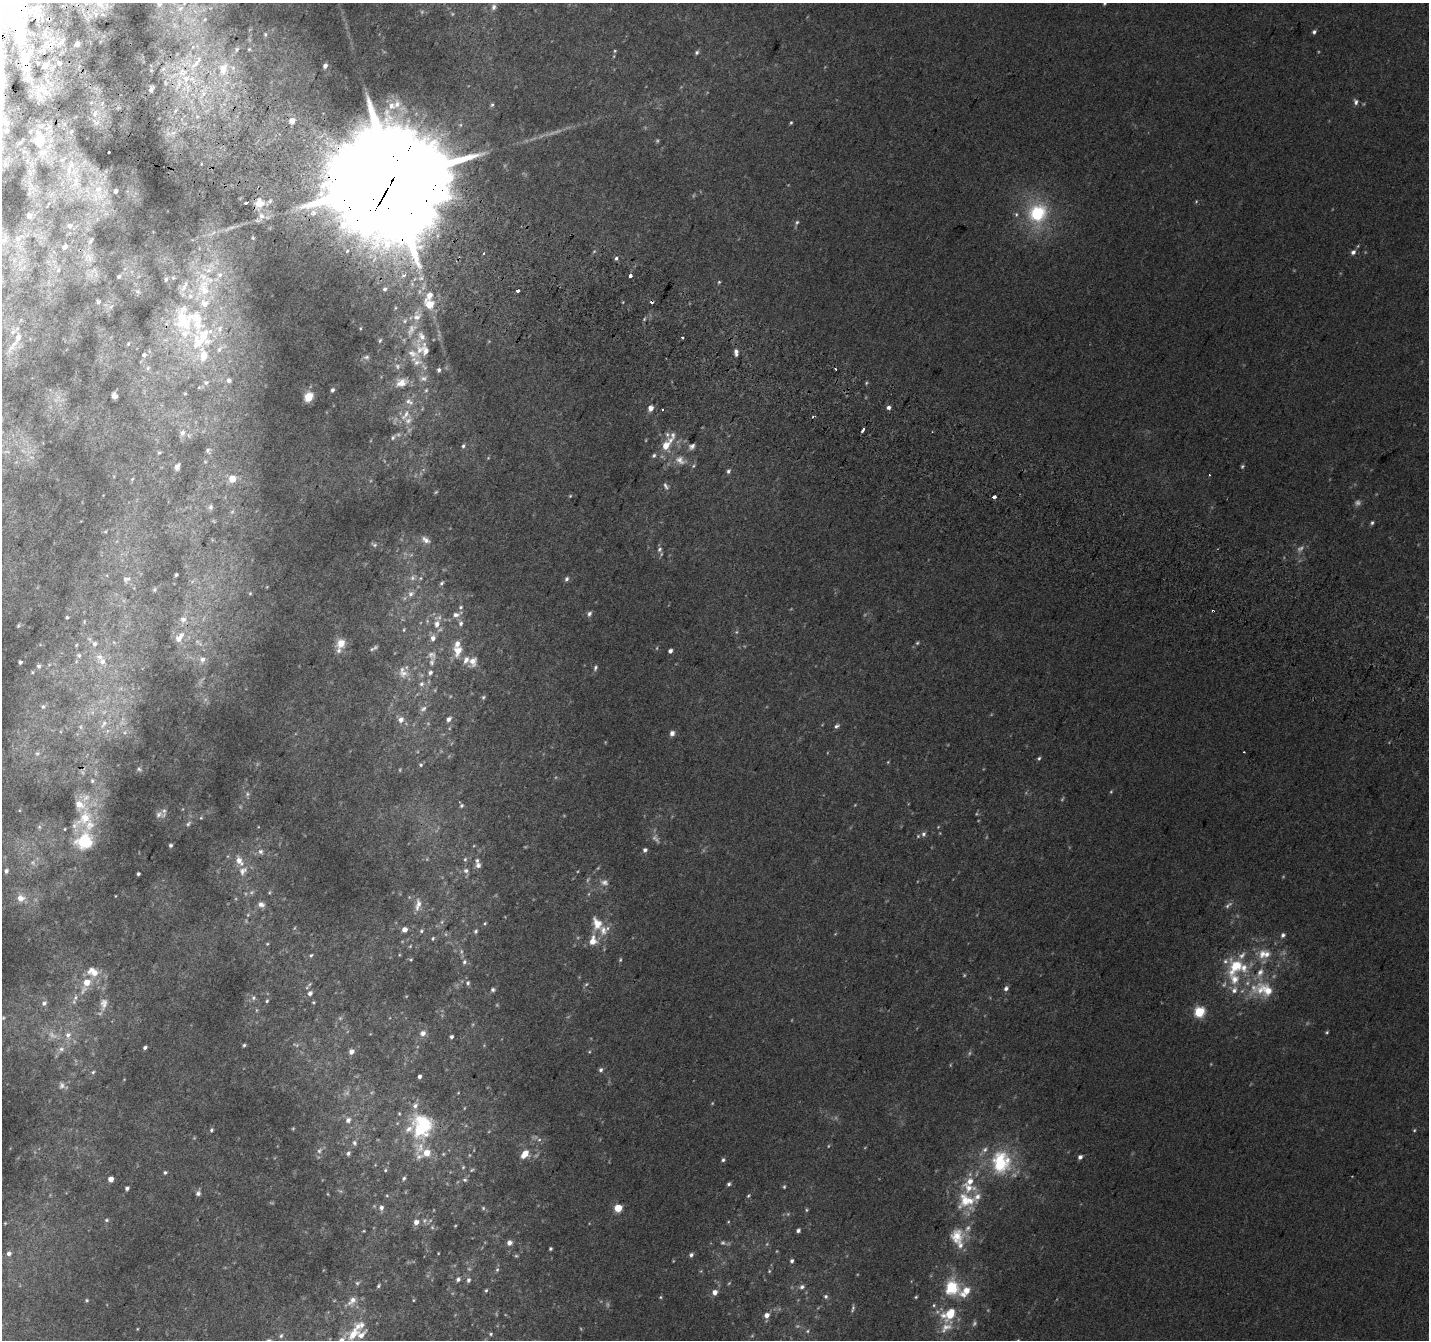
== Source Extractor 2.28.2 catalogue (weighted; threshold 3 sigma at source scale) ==
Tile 11 of 4 x 4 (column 3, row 3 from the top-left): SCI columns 2884-4310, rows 1646-2983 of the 5758 x 5899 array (HDU 1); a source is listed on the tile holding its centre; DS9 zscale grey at full resolution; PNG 1431 x 1342 px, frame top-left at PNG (2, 3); no overlay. Shown black and unused: <1% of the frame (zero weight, under 2 of 3 exposures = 2% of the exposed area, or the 3 px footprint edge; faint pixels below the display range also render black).
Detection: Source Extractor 2.28.2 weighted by HDU 2 'WHT'; one run over the whole footprint, this tile lists its part. Background 0.0817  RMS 0.014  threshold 0.0628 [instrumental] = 3 sigma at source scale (4.5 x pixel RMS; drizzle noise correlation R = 1.50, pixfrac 1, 0.0396/0.0396 arcsec/px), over >= 5 px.
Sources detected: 478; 99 too faint to see at this stretch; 1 cosmic-ray / hot-pixel residue — not listed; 68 inside a brighter listed object's ellipse — not listed separately; the other 310 listed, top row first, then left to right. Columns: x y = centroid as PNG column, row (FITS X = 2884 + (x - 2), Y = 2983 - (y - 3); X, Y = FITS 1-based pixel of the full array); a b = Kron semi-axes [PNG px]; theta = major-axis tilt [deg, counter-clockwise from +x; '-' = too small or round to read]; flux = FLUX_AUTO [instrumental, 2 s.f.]
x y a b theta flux
1105 3 5 5 - 2.4
100 4 13 10 -70 12
159 4 9 7 51 5
494 7 9 7 71 5.5
180 8 11 6 44 8.3
205 19 6 4 46 2.6
1314 32 4 4 - 3.3
265 34 6 5 - 2.3
77 44 4 4 - 10
193 47 6 6 - 4.5
236 49 8 7 - 4.2
249 49 4 4 - 1.7
615 51 5 4 - 1.5
697 52 6 5 - 3
196 62 33 8 54 36
59 63 3 3 - 4.5
325 66 5 4 - 5.7
223 68 22 15 76 40
163 69 7 4 18 2.9
165 83 9 3 -77 2.8
187 87 21 7 -71 24
151 89 5 3 - 5.5
203 93 13 7 -67 15
1356 102 8 6 -76 4.5
492 105 6 4 61 2.3
175 111 8 5 47 4.1
95 114 8 5 70 4.9
292 120 6 6 - 8.7
791 122 4 3 - 1.8
7 123 5 5 - 7.1
7 130 4 4 - 2.3
173 133 7 6 - 6.1
39 140 17 12 82 36
109 152 3 2 - 4.5
62 160 7 6 - 4.4
395 175 45 31 57 62000
76 182 29 14 85 47
98 189 15 13 72 30
115 191 5 4 - 5
29 193 6 3 20 1.4
246 203 3 3 - 7.8
259 203 10 9 - 19
313 213 9 7 28 6.9
1038 213 23 20 67 99
1016 214 6 5 - 2.8
29 215 5 5 - 7.2
261 216 9 7 -16 7.3
797 222 7 5 57 2.8
70 226 7 6 - 7.1
213 233 14 5 34 6.3
253 238 3 3 - 1.4
18 239 8 8 - 6.8
5 240 10 8 61 7.5
91 241 12 5 57 4.1
64 247 7 6 - 7.2
347 251 3 3 - 7.2
594 251 5 3 - 1.4
1353 252 7 6 - 5.1
483 253 3 2 - 2.8
88 257 15 12 -53 17
616 258 5 4 - 3.4
58 270 7 5 47 3.9
404 275 9 5 34 6.4
630 275 3 3 - 16
119 277 5 4 - 3.1
173 278 6 5 - 2.8
166 279 7 5 75 3
719 282 5 4 - 1.7
204 289 32 22 -75 86
385 289 7 6 - 4.8
138 291 7 6 - 3.6
518 291 3 3 - 24
98 302 5 5 - 3.1
429 304 11 9 -43 27
417 317 16 11 39 18
644 319 6 3 71 2
13 332 10 7 47 6.4
683 337 3 3 - 2.6
201 339 44 34 56 150
380 340 7 5 71 2.8
14 344 15 6 38 10
128 344 5 4 - 1.6
423 349 32 18 -44 44
736 352 8 5 -88 7.1
144 355 5 5 - 4
366 357 10 6 2 4.8
397 366 8 8 - 6.2
148 368 6 5 - 2.6
835 369 3 2 - 1.5
423 378 12 8 6 8.3
229 380 6 6 - 6.7
206 382 8 8 - 5.8
401 383 18 12 18 19
866 383 5 3 - 1.6
332 390 6 4 64 3.2
185 394 5 4 - 1.7
114 396 5 4 - 9.4
308 397 9 7 56 22
889 407 5 4 - 5.3
651 408 5 5 - 12
662 410 3 3 - 3.5
405 415 21 8 57 18
863 430 4 3 - 11
182 433 9 8 - 9.3
673 435 12 7 -88 7.2
393 437 8 5 48 3.3
463 446 6 4 79 2.8
666 446 11 8 65 20
692 446 8 6 39 5.5
208 451 8 6 -62 3.9
7 452 8 4 7 3
159 453 6 5 - 2.2
654 455 6 5 - 3
680 460 18 12 -27 19
177 467 8 5 70 6
728 471 7 5 65 3.3
1209 475 2 2 - 1.3
132 479 6 4 45 1.8
232 479 8 8 - 17
666 486 10 6 -60 4.4
994 497 4 3 - 18
210 507 8 7 - 4.5
1372 523 5 4 - 2.7
426 540 12 8 -31 8.3
374 545 8 5 -22 2.8
659 549 7 6 - 3.8
176 575 3 2 - 1.7
420 578 6 5 - 2.8
126 579 12 8 7 6.7
567 579 6 5 - 3.7
441 583 8 5 52 3.1
154 590 6 4 88 2
250 593 4 4 - 1.4
411 594 10 8 43 8.4
1213 611 3 2 - 2.7
589 614 7 6 - 4
456 615 14 7 21 9.9
67 617 3 3 - 1.6
183 620 8 8 - 6.9
84 622 6 3 73 1.5
461 623 7 6 - 5.3
437 624 12 9 78 14
18 626 5 3 - 1.6
404 630 6 4 71 1.7
179 638 12 7 55 13
433 638 7 6 - 8
198 643 16 5 -38 6.7
341 643 13 11 59 16
917 643 4 4 - 1.8
95 644 7 6 - 5.7
375 647 9 5 36 3.4
458 651 15 11 81 19
670 651 4 4 - 4.9
79 655 7 6 - 3.8
432 655 12 10 -40 8.1
99 657 11 10 - 11
202 659 9 8 - 8.6
473 661 13 10 66 12
20 662 4 4 - 4.5
39 666 6 6 - 3.6
595 668 8 5 69 3.5
32 672 5 4 - 1.6
404 673 15 12 -3 13
430 673 7 6 - 3.6
421 684 7 7 - 4.4
483 697 6 5 - 2.3
43 706 8 7 - 5
423 709 10 6 33 4.4
92 712 7 6 - 4.9
449 719 6 5 - 5
401 720 6 6 - 8.9
104 724 16 7 60 13
836 726 8 5 31 3.6
80 727 7 7 - 4.8
125 732 6 4 71 2.5
672 733 7 6 - 6
1244 752 3 2 - 1.2
37 753 8 7 - 5.2
1039 758 5 5 - 2.3
421 765 5 5 - 2.4
139 769 7 6 - 3
247 794 7 7 - 3.9
461 806 6 5 - 2.6
159 814 12 8 11 6.5
201 818 5 4 - 1.6
86 820 61 34 89 120
188 824 8 5 42 3.2
39 827 6 5 - 2.7
923 834 7 6 - 3.7
170 845 3 3 - 3.3
645 850 5 5 - 4.4
261 852 8 7 - 5.6
465 859 6 5 - 2.4
239 861 13 8 -56 14
33 863 9 8 - 5.6
478 865 7 6 - 5.5
6 871 5 4 - 3.8
466 871 8 7 - 5.1
138 874 3 3 - 2.8
604 882 12 9 -8 8.4
115 896 4 2 - 0.94
21 898 10 9 - 12
261 904 9 7 -24 7.2
418 905 19 8 79 11
1228 905 13 5 38 5
442 922 7 5 61 2.9
485 923 5 3 - 1.7
597 923 15 11 -72 23
405 930 5 5 - 9.3
421 931 6 5 - 2.4
476 931 6 5 - 2.7
1283 935 6 5 - 4.2
433 938 5 4 - 1.9
593 941 12 9 76 18
267 944 4 4 - 1.5
1262 954 17 10 68 18
311 955 6 4 70 2.3
411 960 5 3 - 1.6
464 962 6 6 - 3.6
1235 966 28 20 58 63
94 973 17 9 4 19
86 982 8 8 - 18
468 983 7 5 85 3.2
1006 988 6 5 - 4.7
493 990 6 5 - 3.1
1268 990 28 16 -47 35
310 993 7 6 - 6
75 997 10 6 71 6.2
253 998 8 7 - 4.4
267 1001 5 4 - 2.1
44 1003 8 7 - 5.6
104 1004 19 10 80 15
1199 1012 6 5 - 120
3 1018 5 4 - 1.8
1327 1032 3 3 - 1.8
423 1033 7 6 - 7.8
68 1035 11 8 -88 12
451 1037 4 3 - 3.8
244 1045 4 3 - 2.2
145 1047 5 3 - 3.2
61 1049 10 8 36 8.7
351 1052 5 5 - 9
601 1070 6 5 - 3.5
93 1072 6 5 - 2.5
419 1076 4 3 - 4.5
62 1085 10 9 - 7.1
415 1106 9 7 64 7.4
348 1120 8 7 - 6.1
422 1127 22 18 81 120
211 1130 6 4 53 2.5
534 1137 11 6 5 5.1
354 1143 8 6 -72 3.9
319 1151 9 6 51 5.6
348 1153 6 5 - 3.5
427 1153 7 7 - 18
525 1154 9 6 49 22
1080 1157 4 4 - 5.7
723 1160 5 5 - 2.8
1001 1162 29 23 88 93
385 1170 5 4 - 1.8
472 1170 6 4 23 1.9
165 1172 4 4 - 2.5
404 1178 5 5 - 2.5
111 1179 4 4 - 11
465 1180 6 6 - 2.7
729 1184 5 4 - 3
784 1187 5 4 - 2
127 1188 4 4 - 4.1
198 1193 7 6 - 4.5
748 1196 5 4 - 2
966 1200 27 21 7 49
381 1208 7 6 - 5.5
618 1208 5 5 - 55
106 1220 6 5 - 2.5
416 1222 6 5 - 8.9
728 1222 5 3 - 1.2
5 1223 4 3 - 1.2
455 1226 4 3 - 1.2
798 1230 5 4 - 4
957 1236 21 18 78 32
509 1243 7 6 - 5.9
550 1249 3 3 - 2.5
438 1253 3 2 - 0.94
9 1254 6 5 - 4.9
691 1255 6 5 - 3.6
516 1256 5 4 - 2
792 1261 5 5 - 3.6
497 1270 6 5 - 2.5
458 1279 6 5 - 4.3
468 1280 6 5 - 3.7
357 1283 7 5 16 3
378 1286 6 4 49 2.3
802 1287 8 7 - 5.2
952 1287 19 17 -85 50
486 1290 5 4 - 2.1
715 1292 6 5 - 9.7
826 1296 6 6 - 3.4
660 1297 5 4 - 1.7
916 1297 4 3 - 1.7
87 1300 5 5 - 2.2
413 1300 5 3 - 1.3
352 1301 15 9 49 12
934 1305 5 5 - 2
949 1314 18 14 38 43
767 1315 6 5 - 9
137 1329 3 3 - 1.2
353 1334 24 13 51 34
491 1334 6 4 -14 2.2
281 1336 7 5 57 3.3
1018 1340 4 3 - 1.2
Overlapping masked pixels (flux is a lower limit): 3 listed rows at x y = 395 175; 1213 611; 422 1127
Isophote crosses this tile's border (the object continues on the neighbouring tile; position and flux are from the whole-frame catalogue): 4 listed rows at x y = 1105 3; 100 4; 180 8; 1018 1340